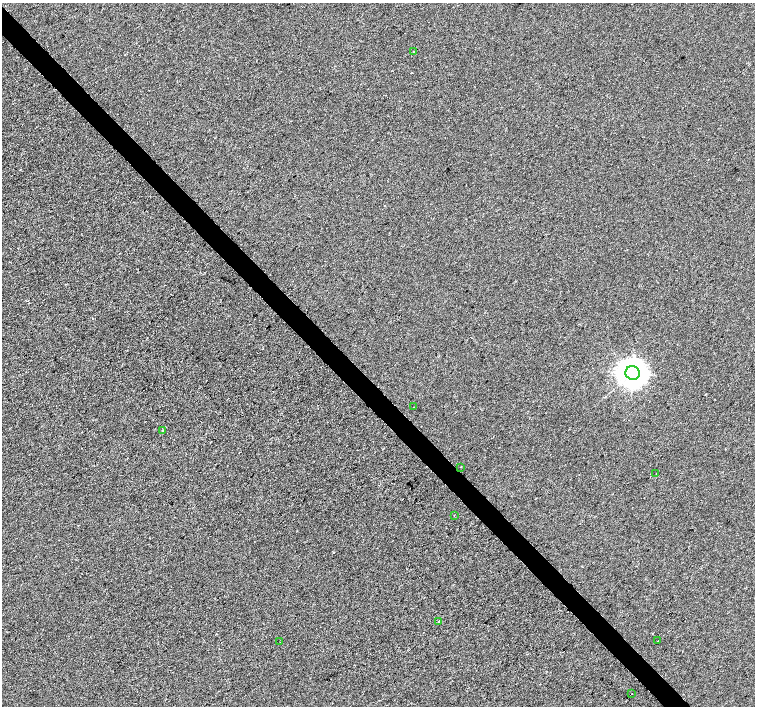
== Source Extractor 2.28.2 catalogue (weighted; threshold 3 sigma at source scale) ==
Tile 11 of 4 x 4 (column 3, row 3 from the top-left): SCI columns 3015-4520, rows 1625-3032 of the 6025 x 5999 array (HDU 1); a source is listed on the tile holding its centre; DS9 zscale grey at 2 x 2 block average (1 PNG px = mean of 2 x 2 image px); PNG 757 x 708 px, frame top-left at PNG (2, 3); each listed source drawn as its Kron ellipse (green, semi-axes under 4 px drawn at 4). Shown black and unused: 4% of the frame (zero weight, under 2 of 3 exposures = <1% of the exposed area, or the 3 px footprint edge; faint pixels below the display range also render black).
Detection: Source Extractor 2.28.2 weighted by HDU 2 'WHT'; one run over the whole footprint, this tile lists its part. Background 9.28e-04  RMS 0.0056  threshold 0.0254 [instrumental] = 3 sigma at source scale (4.5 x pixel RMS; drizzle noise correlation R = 1.50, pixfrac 1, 0.0396/0.0396 arcsec/px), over >= 5 px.
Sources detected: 12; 1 cosmic-ray / hot-pixel residue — neither listed nor drawn; the other 11 listed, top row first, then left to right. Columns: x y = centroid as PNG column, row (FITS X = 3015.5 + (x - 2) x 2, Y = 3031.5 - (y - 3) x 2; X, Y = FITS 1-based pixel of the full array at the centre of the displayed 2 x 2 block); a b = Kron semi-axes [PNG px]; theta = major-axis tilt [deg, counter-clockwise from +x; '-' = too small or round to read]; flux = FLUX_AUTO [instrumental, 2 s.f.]
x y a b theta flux
414 51 2 2 - 0.56
633 373 7 7 - 1100
413 407 2 2 - 0.4
163 430 2 2 - 3.7
460 467 2 2 - 0.75
656 474 2 2 - 0.6
454 515 2 2 - 0.66
439 622 2 2 - 0.71
658 641 2 2 - 0.65
280 642 2 2 - 0.61
632 694 2 2 - 0.94
Diffuse or blended objects may show on this block-average render without a row.